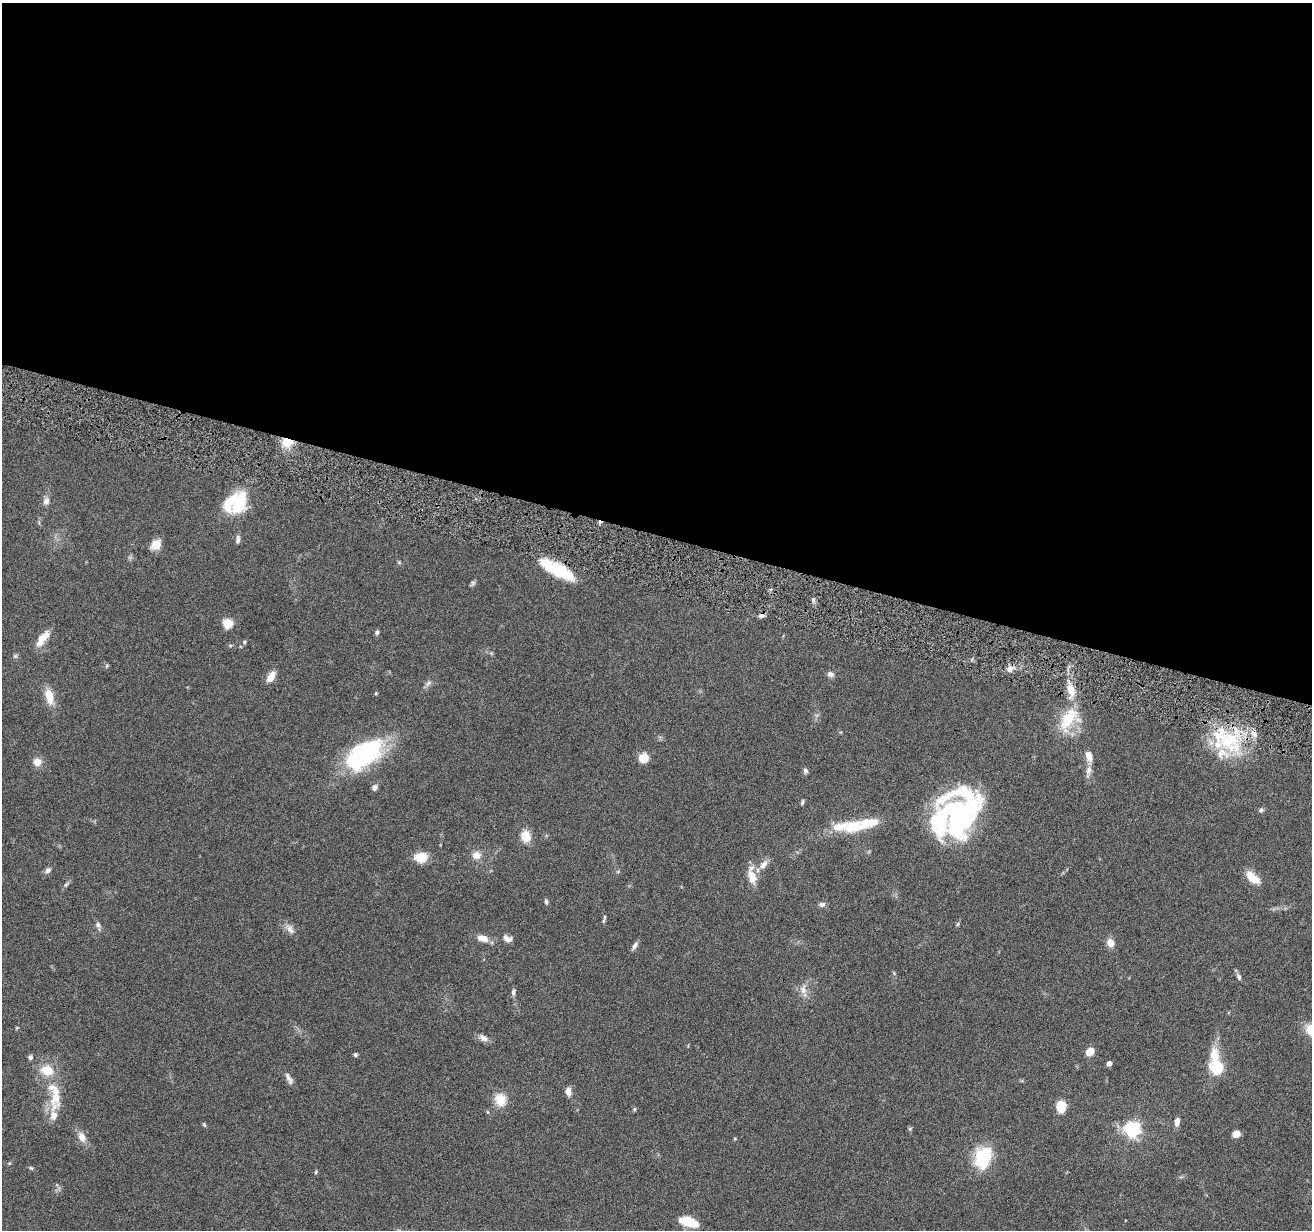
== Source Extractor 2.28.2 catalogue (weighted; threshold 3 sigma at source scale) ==
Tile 3 of 4 x 4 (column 3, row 1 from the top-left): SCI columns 2623-3932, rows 3940-5167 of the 5242 x 5295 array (HDU 1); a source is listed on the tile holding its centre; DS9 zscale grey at full resolution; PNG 1314 x 1232 px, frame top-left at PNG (2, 3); no overlay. Shown black and unused: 43% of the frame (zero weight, under 4 of 8 exposures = <1% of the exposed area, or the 3 px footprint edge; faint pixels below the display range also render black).
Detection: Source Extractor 2.28.2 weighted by HDU 2 'WHT'; one run over the whole footprint, this tile lists its part. Background 0.0772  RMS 0.0044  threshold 0.0181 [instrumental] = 3 sigma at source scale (4.09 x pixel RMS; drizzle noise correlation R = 1.36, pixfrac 0.8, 0.05/0.05 arcsec/px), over >= 5 px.
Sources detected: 93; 5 inside a brighter object's white glare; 1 cosmic-ray / hot-pixel residue — not listed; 10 inside a brighter listed object's ellipse — not listed separately; the other 77 listed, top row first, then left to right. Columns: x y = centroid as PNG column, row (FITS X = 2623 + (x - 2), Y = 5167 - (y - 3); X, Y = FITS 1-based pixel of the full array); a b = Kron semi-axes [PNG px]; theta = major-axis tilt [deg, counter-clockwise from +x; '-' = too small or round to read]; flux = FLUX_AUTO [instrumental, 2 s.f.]
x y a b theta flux
287 442 10 8 -11 8.2
239 500 26 20 67 14
46 501 10 8 77 2
238 540 12 5 83 1.5
156 545 11 9 41 5.7
399 562 6 4 -1 0.53
557 570 40 12 -27 18
472 583 10 4 46 0.81
228 623 9 9 - 6.5
377 632 6 5 - 0.83
43 639 25 9 52 5.3
244 642 5 5 - 0.62
15 656 6 6 - 0.76
107 666 6 4 45 0.52
1010 669 8 7 - 2.4
830 674 9 7 -17 1.5
271 677 14 7 58 3.7
428 683 10 6 39 1.3
376 693 5 4 - 0.47
49 697 23 11 -75 6.2
1067 720 35 21 73 15
1228 740 46 32 -40 32
364 754 44 22 34 53
1089 756 11 7 -74 4.2
643 758 8 7 - 7.8
37 762 8 8 - 4.2
1088 770 14 7 75 2.3
805 771 7 5 -76 1
374 787 6 6 - 1.7
802 802 7 4 72 0.68
1261 810 6 5 - 0.9
958 813 67 26 41 74
852 827 24 15 19 11
526 836 15 12 -77 5.3
476 855 11 10 - 3.3
421 857 11 8 -3 9.6
764 864 15 8 51 3
48 870 9 6 40 1.3
752 877 20 11 -72 5.5
1252 878 16 8 -41 7.4
66 885 10 5 41 0.93
546 901 6 5 - 0.71
822 904 8 6 2 1.2
605 917 8 4 80 0.59
98 925 9 6 -54 1.3
290 929 16 8 -57 2.5
482 938 13 8 -17 3.8
507 938 12 7 -23 2.1
1110 943 10 8 -69 3.2
635 946 12 5 54 1.4
1239 977 10 6 -67 1.2
803 990 13 9 -89 3.1
513 992 8 5 73 1.2
485 1038 9 8 - 1.9
1090 1051 8 6 44 5.4
355 1055 5 5 - 0.6
1214 1056 24 12 -89 8.7
30 1057 5 5 - 1.4
1109 1063 4 4 - 2.2
1217 1068 7 7 - 29
47 1070 14 12 -13 8.2
289 1078 17 6 -63 1.9
568 1091 9 7 -81 2.5
56 1098 27 17 70 9.3
500 1100 16 14 -77 6.7
1061 1106 7 6 - 15
634 1109 5 5 - 0.53
1177 1122 9 5 83 2.5
204 1125 6 4 -68 0.54
910 1129 6 5 - 0.57
1132 1129 7 6 - 100
1236 1134 7 6 - 3
82 1137 14 9 -65 3.5
983 1157 25 18 76 19
31 1168 6 5 - 0.53
316 1172 5 3 - 0.46
689 1222 18 9 -18 11
Overlapping masked pixels (flux is a lower limit): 3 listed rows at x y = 287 442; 557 570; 1228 740